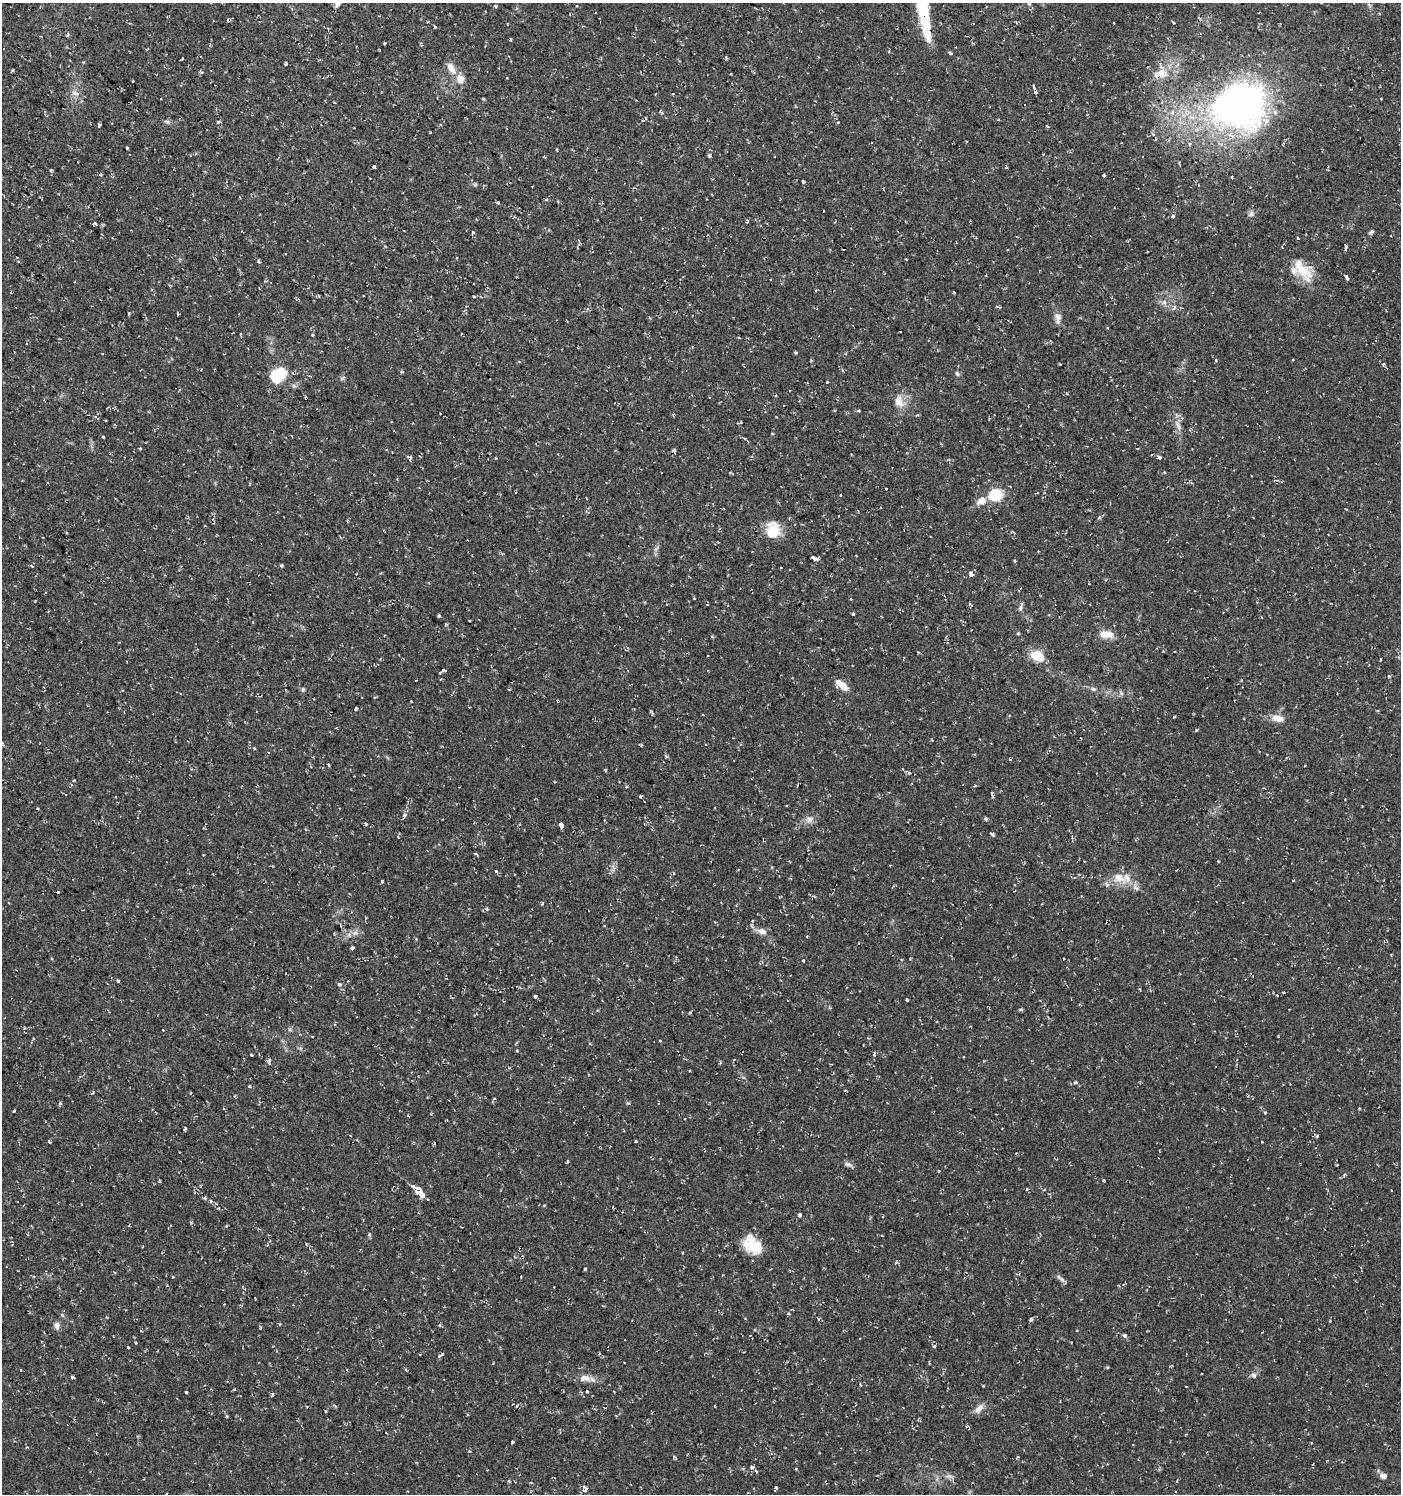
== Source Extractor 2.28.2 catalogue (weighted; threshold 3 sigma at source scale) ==
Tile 11 of 4 x 4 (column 3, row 3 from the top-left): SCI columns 3043-4441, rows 1493-2984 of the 6013 x 5974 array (HDU 1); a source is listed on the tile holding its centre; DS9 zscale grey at full resolution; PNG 1403 x 1496 px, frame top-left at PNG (2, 3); no overlay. Shown black and unused: <1% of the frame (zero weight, under 2 of 3 exposures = <1% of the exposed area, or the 3 px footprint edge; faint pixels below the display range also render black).
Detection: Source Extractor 2.28.2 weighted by HDU 2 'WHT'; one run over the whole footprint, this tile lists its part. Background 0.0374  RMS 0.004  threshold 0.018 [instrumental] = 3 sigma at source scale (4.5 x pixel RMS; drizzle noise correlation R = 1.50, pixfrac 1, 0.0396/0.0396 arcsec/px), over >= 5 px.
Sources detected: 271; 1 inside a brighter object's white glare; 27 cosmic-ray / hot-pixel residue — not listed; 6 inside a brighter listed object's ellipse — not listed separately; the other 237 listed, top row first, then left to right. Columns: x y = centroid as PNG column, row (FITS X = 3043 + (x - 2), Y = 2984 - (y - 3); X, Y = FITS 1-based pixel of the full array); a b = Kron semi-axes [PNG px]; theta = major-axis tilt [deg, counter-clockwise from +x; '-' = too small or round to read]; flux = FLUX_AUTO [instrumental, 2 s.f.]
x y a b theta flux
338 3 13 5 62 1.9
1029 4 3 3 - 1.1
495 6 5 3 - 0.51
576 6 3 2 - 0.42
924 9 39 13 -83 21
228 20 5 3 - 0.51
1173 22 4 2 - 0.69
1114 23 3 2 - 0.21
435 27 3 3 - 1.3
41 37 3 3 - 1.2
385 43 4 3 - 1.5
421 44 6 3 -75 0.6
950 53 4 3 - 4.1
182 58 4 3 - 1.6
285 64 4 3 - 0.48
451 68 17 8 -61 3.9
13 70 4 3 - 0.47
201 73 4 3 - 0.76
1160 74 19 11 13 6.1
507 78 3 3 - 1.5
133 81 3 3 - 0.84
1035 90 5 3 - 3.6
75 93 12 6 -18 1.8
673 94 3 3 - 1
1381 99 3 2 - 0.3
1238 105 42 36 15 210
46 115 5 3 - 0.57
167 122 7 5 -30 0.79
218 122 4 4 - 0.69
838 122 3 3 - 0.41
100 125 4 3 - 1.2
1047 126 5 3 - 0.33
1153 134 5 3 - 0.5
127 148 3 3 - 0.69
557 150 4 2 - 0.33
709 155 5 4 - 0.59
1179 163 4 2 - 0.48
374 167 3 3 - 2.7
101 174 4 4 - 0.43
1103 175 3 3 - 0.84
803 181 4 3 - 2.8
475 184 6 4 -44 0.57
546 199 5 4 - 0.53
498 202 3 3 - 0.64
1251 214 8 5 63 1.1
1173 216 5 4 - 0.8
747 222 5 3 - 0.51
94 223 4 3 - 0.97
473 232 5 3 - 0.45
1371 232 8 4 34 0.62
1017 237 3 2 - 0.3
1298 238 3 2 - 0.51
1345 248 5 3 - 0.97
1007 249 3 2 - 0.3
17 257 3 2 - 0.32
1302 270 34 14 -47 11
516 277 2 2 - 0.26
1347 277 5 3 - 3.4
954 292 3 2 - 0.66
474 297 3 3 - 0.61
1164 302 6 5 - 0.99
1174 307 8 2 54 0.49
178 314 3 3 - 1.7
1058 317 12 7 -80 2.2
795 352 3 3 - 0.81
1216 360 3 2 - 0.71
1293 360 3 2 - 0.34
1059 364 3 3 - 5.6
1383 364 5 3 - 0.48
402 371 3 3 - 2.8
957 374 7 5 -51 0.74
274 377 19 14 66 9.6
827 382 3 2 - 0.66
179 390 3 2 - 0.47
1066 393 4 3 - 0.33
306 398 4 3 - 1.1
899 402 15 10 -69 4.4
859 411 3 3 - 0.43
440 413 3 2 - 0.51
918 415 4 3 - 0.51
989 419 4 2 - 0.31
1178 426 16 5 -66 2
772 434 3 3 - 0.44
103 437 3 3 - 0.72
140 448 3 3 - 1.8
674 450 4 3 - 0.85
1159 457 4 3 - 5.1
886 489 3 3 - 0.7
515 492 3 2 - 0.39
996 495 10 8 22 18
982 501 12 9 39 3.7
1099 517 5 3 - 0.59
773 530 21 16 88 9.3
657 548 14 4 55 1.2
813 558 4 3 - 8
282 565 3 3 - 1.2
32 566 3 3 - 0.78
971 574 4 3 - 4
851 599 4 3 - 0.34
707 604 3 2 - 0.38
969 604 6 4 90 0.47
1020 608 8 5 73 0.95
853 614 3 3 - 0.6
438 615 3 3 - 1.4
1018 633 4 4 - 0.4
1107 634 18 9 -3 4.3
712 637 4 3 - 0.48
1162 651 3 3 - 0.41
1037 656 15 10 -20 7.6
1381 659 3 2 - 0.64
443 671 6 3 21 1.1
1388 677 3 3 - 1.7
842 685 17 8 -36 4.2
509 689 4 2 - 0.37
1093 689 7 5 -2 0.89
303 690 6 5 - 0.63
375 697 4 3 - 0.37
558 701 3 3 - 0.6
355 709 4 3 - 1.4
1378 711 3 3 - 0.52
651 712 7 3 -71 0.52
1174 717 4 3 - 0.34
1277 718 15 9 -16 3.8
1196 730 3 3 - 0.59
2 743 8 3 -42 0.54
666 756 5 3 - 0.67
1010 759 4 3 - 0.38
328 764 3 2 - 0.44
605 770 5 3 - 0.34
74 781 5 4 - 0.61
1331 793 3 2 - 0.38
992 794 6 3 87 0.83
641 796 4 3 - 3
1362 806 3 2 - 0.26
37 808 3 2 - 0.36
404 815 6 5 - 0.91
810 819 10 8 -19 2.1
366 824 4 3 - 0.41
561 825 5 4 - 2.8
993 834 5 3 - 3.2
475 854 6 3 -26 0.45
890 865 3 2 - 0.26
772 867 3 3 - 0.43
1177 870 3 2 - 0.38
496 871 4 4 - 0.6
515 874 3 3 - 0.73
1119 877 24 12 -29 6.6
1293 880 3 3 - 2.1
382 881 3 3 - 0.45
814 896 6 3 -20 0.52
542 903 3 3 - 1.3
762 931 11 7 -17 2.6
355 933 7 7 - 1.4
352 948 3 3 - 5.8
803 961 3 3 - 0.83
118 981 4 3 - 0.51
339 984 6 4 -19 0.66
1277 995 3 2 - 0.97
535 996 3 3 - 1.9
907 1000 4 2 - 0.4
1020 1010 6 3 0 0.58
163 1030 3 3 - 1.1
33 1039 4 3 - 0.79
660 1041 3 3 - 1.3
589 1043 4 2 - 0.42
251 1055 3 3 - 1.3
874 1055 4 3 - 0.51
964 1057 2 2 - 0.29
686 1059 3 3 - 0.37
1076 1082 4 3 - 0.83
249 1086 4 3 - 0.35
93 1093 8 2 39 0.49
234 1096 4 3 - 0.47
60 1103 5 4 - 0.57
628 1103 5 4 - 0.46
14 1111 3 3 - 1.1
1265 1112 4 3 - 0.66
408 1116 3 2 - 0.7
185 1129 5 3 - 0.65
1317 1136 4 4 - 0.51
49 1141 4 2 - 0.64
636 1141 3 3 - 0.52
434 1143 3 2 - 0.56
600 1147 3 2 - 0.33
848 1164 9 6 -9 1.3
938 1171 3 2 - 0.44
1344 1175 6 4 47 0.58
1103 1180 4 3 - 0.34
159 1181 3 3 - 0.56
1027 1189 4 3 - 0.42
1044 1190 4 3 - 0.35
420 1193 9 3 -45 390
205 1198 4 4 - 0.49
428 1199 3 2 - 0.8
211 1201 4 4 - 0.55
544 1205 3 3 - 0.86
799 1215 4 4 - 0.85
369 1234 4 4 - 0.61
753 1245 23 17 -5 10
770 1269 3 2 - 0.54
173 1277 3 3 - 0.86
521 1277 3 3 - 2.7
1061 1279 10 4 -36 1.2
167 1286 4 3 - 0.31
819 1319 3 3 - 0.92
1031 1319 4 3 - 0.81
57 1325 10 7 -88 1.6
440 1325 4 3 - 1.1
260 1327 4 3 - 0.77
1077 1330 3 2 - 0.37
141 1331 3 2 - 0.31
1124 1335 5 4 - 1.1
136 1343 3 3 - 0.38
934 1346 5 4 - 0.67
128 1347 3 3 - 0.67
441 1355 8 3 29 0.68
1108 1367 4 4 - 0.42
1254 1375 7 7 - 1.1
72 1377 4 3 - 1.6
585 1378 17 9 -2 3.3
983 1386 3 2 - 0.3
1186 1386 3 2 - 0.23
234 1390 5 3 - 0.39
186 1392 3 3 - 1.2
979 1408 14 7 43 2.4
325 1411 4 3 - 0.37
227 1416 3 3 - 1.6
386 1433 3 2 - 0.27
513 1442 3 3 - 0.93
469 1451 4 4 - 0.5
752 1467 4 4 - 1.8
949 1476 10 5 6 1.3
1383 1476 9 6 -9 1.7
509 1481 5 3 - 0.42
776 1488 4 3 - 1.4
585 1489 7 5 53 1.6
166 1494 3 3 - 1.1
Overlapping masked pixels (flux is a lower limit): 8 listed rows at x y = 924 9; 1160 74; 1035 90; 1238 105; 46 115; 306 398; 558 701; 600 1147
Isophote crosses this tile's border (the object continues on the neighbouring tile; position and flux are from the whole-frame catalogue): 5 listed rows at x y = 338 3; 1029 4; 924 9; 2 743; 166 1494
Unlisted compact peaks at least as high as the median listed source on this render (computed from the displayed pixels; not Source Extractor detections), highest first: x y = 585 1269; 986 818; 258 261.